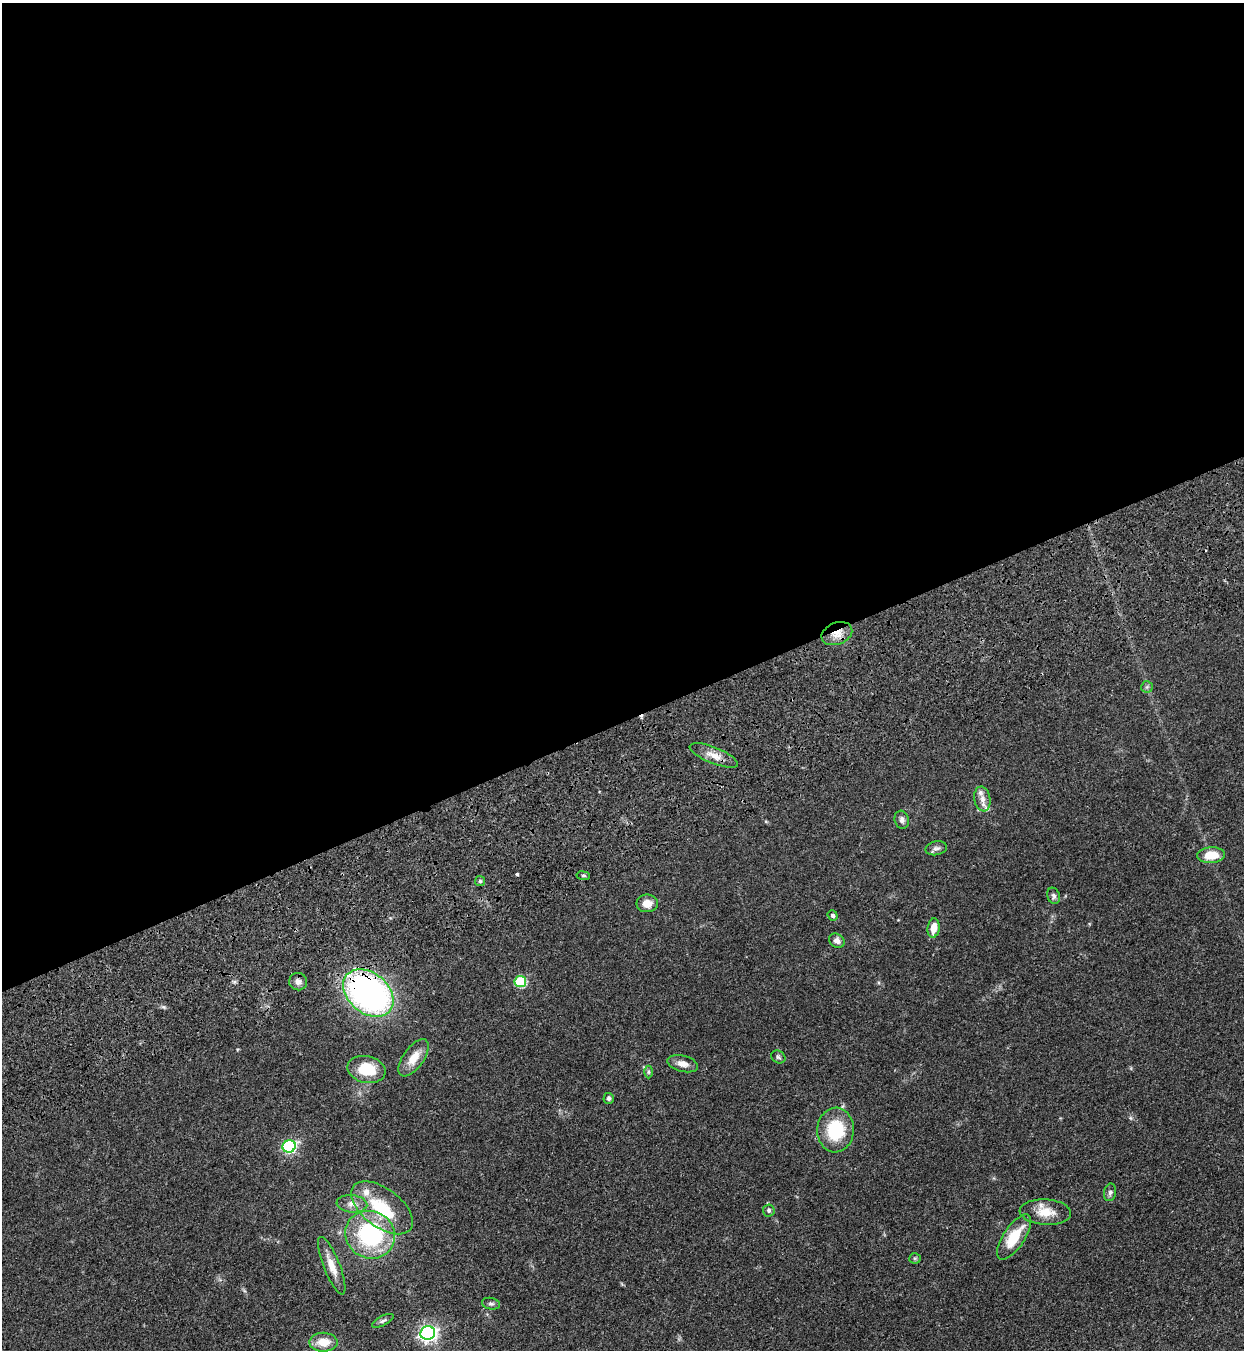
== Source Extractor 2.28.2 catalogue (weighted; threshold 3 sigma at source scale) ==
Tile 2 of 4 x 4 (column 2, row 1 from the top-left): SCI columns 1698-2939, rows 4230-5577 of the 5663 x 5760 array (HDU 1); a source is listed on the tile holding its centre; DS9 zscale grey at full resolution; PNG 1246 x 1352 px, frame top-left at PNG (2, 3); each listed source drawn as its Kron ellipse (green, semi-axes under 4 px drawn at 4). Shown black and unused: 54% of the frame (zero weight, under 3 of 4 exposures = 11% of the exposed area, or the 3 px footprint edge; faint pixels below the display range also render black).
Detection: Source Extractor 2.28.2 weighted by HDU 2 'WHT'; one run over the whole footprint, this tile lists its part. Background 0.0518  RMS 0.0042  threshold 0.0188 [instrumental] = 3 sigma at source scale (4.5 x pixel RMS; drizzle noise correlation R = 1.50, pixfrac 1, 0.05/0.05 arcsec/px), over >= 5 px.
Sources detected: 43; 1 inside a brighter object's white glare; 2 cosmic-ray / hot-pixel residue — neither listed nor drawn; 2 inside a brighter listed object's ellipse — not listed separately; the other 38 listed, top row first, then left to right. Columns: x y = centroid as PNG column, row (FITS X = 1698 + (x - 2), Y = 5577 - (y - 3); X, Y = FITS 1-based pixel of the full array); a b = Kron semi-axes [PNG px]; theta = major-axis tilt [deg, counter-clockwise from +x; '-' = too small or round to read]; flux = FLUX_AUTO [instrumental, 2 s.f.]
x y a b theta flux
837 634 16 11 22 5.2
1147 687 5 5 - 0.68
714 755 26 8 -22 4.4
982 799 12 8 -80 2.8
902 820 9 7 -74 1.4
936 848 11 7 12 1.4
1211 855 14 8 4 8.2
583 876 7 3 -8 0.54
480 881 5 5 - 0.67
1054 896 8 6 -70 1.1
647 903 11 9 0 3.6
833 915 5 4 - 0.74
934 928 9 6 82 4.6
837 941 8 6 -29 1.8
298 982 9 8 - 2
520 982 6 5 - 24
368 993 28 20 -40 130
778 1057 7 6 - 0.85
414 1058 21 10 54 6
683 1064 15 8 -14 3
366 1069 19 13 -12 13
648 1072 6 4 90 0.62
609 1098 5 5 - 1
835 1130 22 18 86 20
289 1146 6 6 - 60
1110 1192 9 6 79 1.1
352 1204 15 8 -5 2.9
382 1208 36 19 -37 19
769 1210 6 6 - 0.9
1045 1212 26 12 -4 7.2
370 1235 25 23 -31 42
1014 1237 26 10 56 11
915 1258 5 5 - 0.64
332 1266 31 8 -68 5
491 1304 9 5 -12 1
383 1321 12 4 27 1
428 1333 7 7 - 140
323 1342 14 9 -1 6.3
Overlapping masked pixels (flux is a lower limit): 2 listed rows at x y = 837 634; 368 993